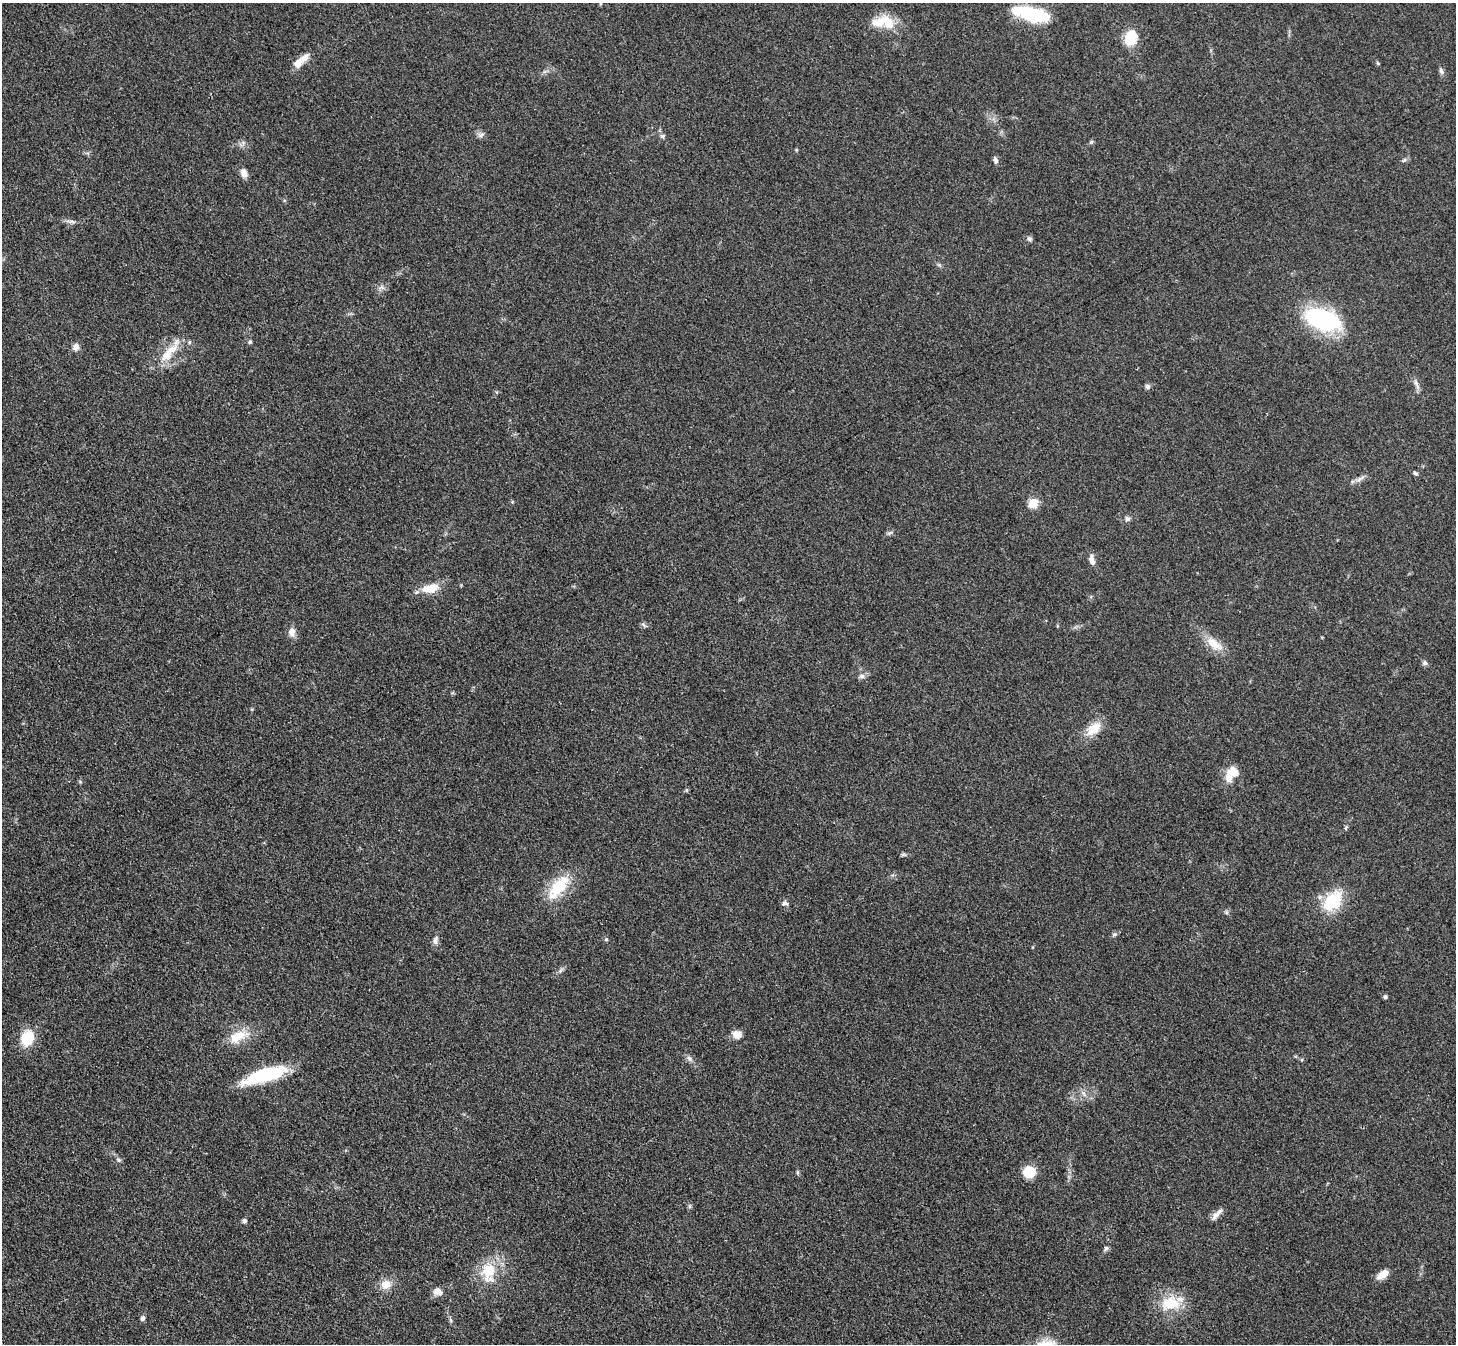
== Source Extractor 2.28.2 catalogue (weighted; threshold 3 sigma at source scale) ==
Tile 7 of 4 x 4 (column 3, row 2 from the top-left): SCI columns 2923-4376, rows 2990-4331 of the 5847 x 5841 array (HDU 1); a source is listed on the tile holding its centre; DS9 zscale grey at full resolution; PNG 1458 x 1346 px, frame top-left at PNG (2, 3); no overlay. Shown black and unused: <1% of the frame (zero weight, under 3 of 4 exposures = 2% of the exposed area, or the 3 px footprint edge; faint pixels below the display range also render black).
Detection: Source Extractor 2.28.2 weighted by HDU 2 'WHT'; one run over the whole footprint, this tile lists its part. Background 0.0921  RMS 0.0063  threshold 0.0282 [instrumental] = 3 sigma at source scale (4.5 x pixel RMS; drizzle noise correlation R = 1.50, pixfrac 1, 0.05/0.05 arcsec/px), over >= 5 px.
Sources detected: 66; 4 inside a brighter listed object's ellipse — not listed separately; the other 62 listed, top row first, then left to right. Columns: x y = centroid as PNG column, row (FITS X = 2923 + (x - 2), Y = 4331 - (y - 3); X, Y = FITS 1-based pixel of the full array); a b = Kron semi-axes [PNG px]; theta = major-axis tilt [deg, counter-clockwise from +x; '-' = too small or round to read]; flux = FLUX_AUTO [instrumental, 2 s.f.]
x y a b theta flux
1031 14 39 14 -14 39
888 22 22 13 -45 13
1130 38 19 13 67 14
300 61 21 7 40 8.4
1378 63 6 3 -71 0.71
1441 71 9 5 -66 1.7
481 135 8 6 23 1.9
662 136 7 5 27 1.2
1091 142 5 5 - 1.1
995 160 9 5 -73 1.9
1404 160 7 4 44 1.1
244 173 10 7 -70 4.1
71 221 14 4 -6 2.1
1029 239 6 6 - 1.5
1323 319 33 17 -20 89
189 342 5 5 - 0.87
250 342 5 5 - 1.1
76 347 9 8 - 3.2
167 354 23 15 49 14
1416 384 16 4 -66 2.5
1148 386 7 7 - 1.6
1415 473 6 4 -20 1.1
1360 479 13 4 31 2.6
1033 503 6 5 - 26
1127 519 7 6 - 1.9
1092 560 14 6 -76 3.6
430 588 22 11 10 11
643 625 10 2 -36 0.85
292 632 11 9 -89 4.1
1214 644 26 12 -37 10
1425 663 7 7 - 1.5
862 676 8 6 1 2
1094 729 23 13 45 11
1234 772 14 10 -24 8.7
686 790 6 4 -89 0.77
903 855 8 4 -8 1.1
558 887 33 15 51 25
1333 901 28 17 47 26
785 903 9 6 0 1.8
1115 934 7 5 2 1.3
606 939 5 5 - 0.86
435 941 10 6 83 2.7
1033 947 5 3 - 0.54
1385 997 6 5 - 0.99
737 1034 12 10 -21 4.4
238 1036 24 14 29 14
27 1038 16 12 69 19
689 1059 9 5 -52 2
265 1075 47 12 17 44
1083 1093 9 4 -71 1.6
118 1160 6 6 - 1.3
797 1172 6 4 -90 0.89
1029 1172 9 9 - 20
1215 1215 15 8 52 3.6
244 1221 6 5 - 1.4
1106 1248 7 5 76 1.4
488 1271 25 19 78 19
1382 1275 14 7 32 6.7
386 1284 15 12 8 6.8
438 1292 12 9 -23 4.3
1170 1303 24 16 8 19
143 1318 6 5 - 1.6
Overlapping masked pixels (flux is a lower limit): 1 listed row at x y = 1031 14